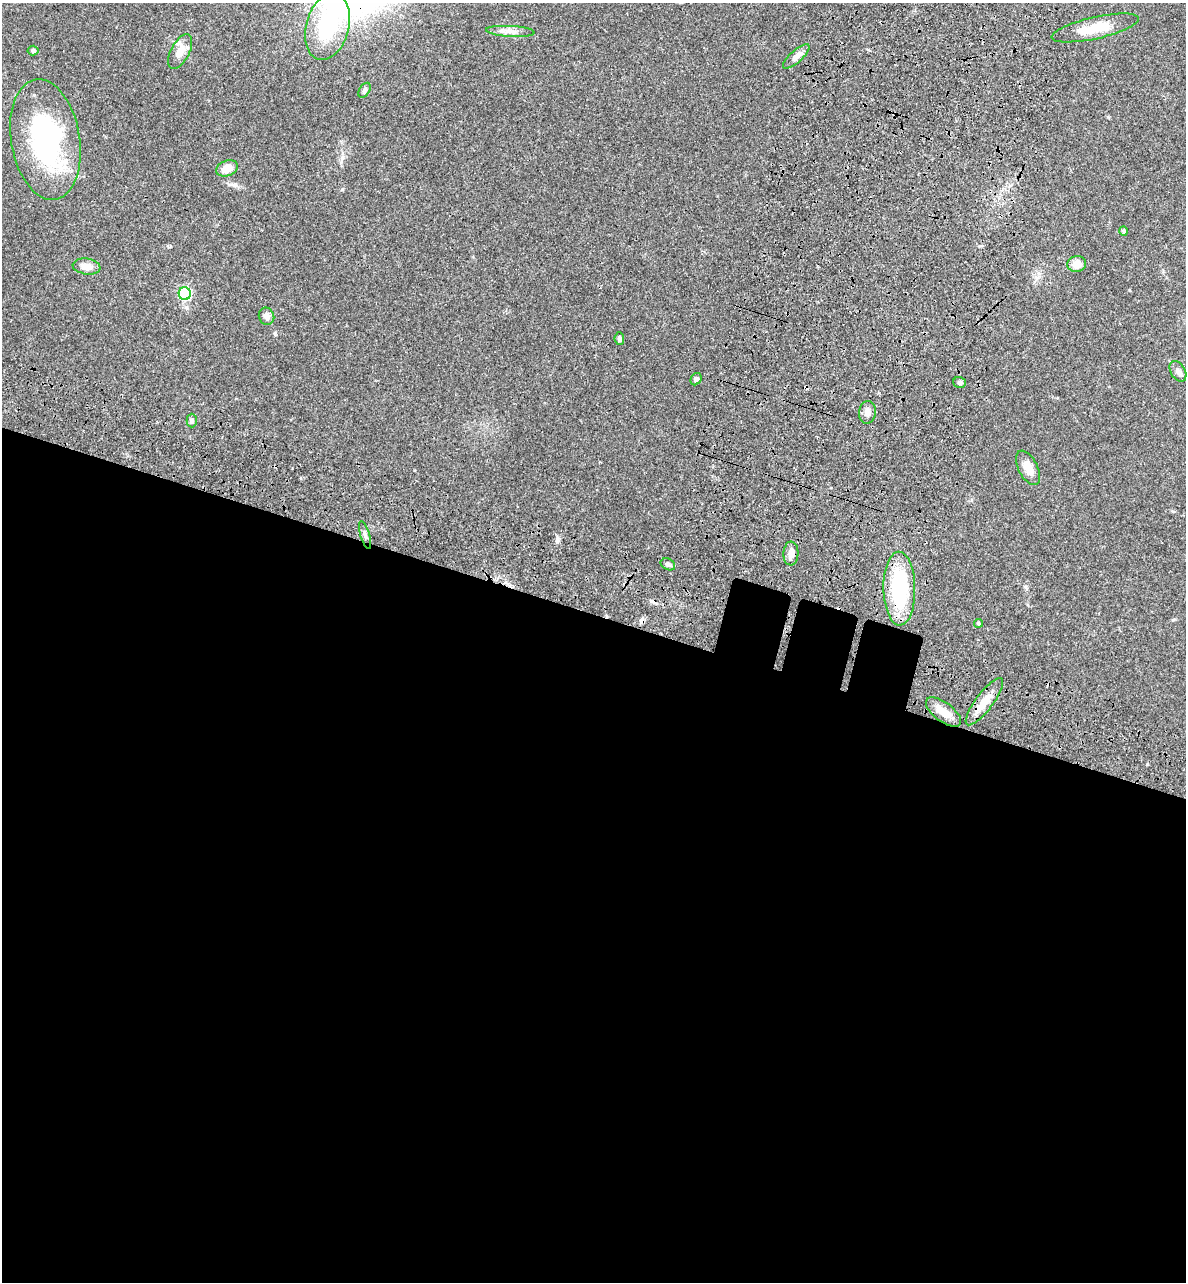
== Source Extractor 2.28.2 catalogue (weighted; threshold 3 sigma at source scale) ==
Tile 14 of 4 x 4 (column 2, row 4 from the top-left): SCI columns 1506-2689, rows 190-1469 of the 5496 x 5492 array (HDU 1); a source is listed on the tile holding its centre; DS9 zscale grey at full resolution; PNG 1188 x 1284 px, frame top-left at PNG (2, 3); each listed source drawn as its Kron ellipse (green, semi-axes under 4 px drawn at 4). Shown black and unused: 53% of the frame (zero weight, under 3 of 4 exposures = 13% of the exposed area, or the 3 px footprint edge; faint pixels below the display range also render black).
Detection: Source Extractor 2.28.2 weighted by HDU 2 'WHT'; one run over the whole footprint, this tile lists its part. Background 0.0647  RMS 0.0058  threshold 0.0259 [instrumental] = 3 sigma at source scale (4.5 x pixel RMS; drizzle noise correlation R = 1.50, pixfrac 1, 0.05/0.05 arcsec/px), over >= 5 px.
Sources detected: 30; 2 cosmic-ray / hot-pixel residue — neither listed nor drawn; the other 28 listed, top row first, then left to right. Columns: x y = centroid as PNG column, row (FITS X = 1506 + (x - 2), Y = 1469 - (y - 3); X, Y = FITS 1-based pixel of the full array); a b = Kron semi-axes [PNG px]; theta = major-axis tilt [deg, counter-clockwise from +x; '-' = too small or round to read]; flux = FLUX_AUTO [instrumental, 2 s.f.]
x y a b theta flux
327 27 34 21 74 39
1095 28 45 11 13 15
510 31 24 5 -3 3.9
33 51 5 5 - 1.4
180 51 19 9 62 6.6
796 56 17 6 41 3.1
365 90 8 5 58 1.3
45 139 61 34 -81 81
227 168 11 7 19 6.8
1124 231 5 4 - 1.3
1077 264 9 8 - 5.8
87 266 14 8 -9 5.2
185 294 6 6 - 62
267 316 8 7 - 2.9
619 339 6 5 - 1.6
1178 371 11 7 -60 2.3
696 379 6 5 - 1.4
960 382 6 5 - 1.1
867 412 11 8 82 3.2
192 420 7 5 -90 1.1
1028 468 18 9 -63 6.2
365 535 14 4 -74 1.9
791 554 12 7 87 3.8
668 564 7 5 -27 1.3
899 589 37 16 -89 47
979 623 5 3 - 0.92
984 702 29 8 53 9
943 712 21 9 -37 7.3
Overlapping masked pixels (flux is a lower limit): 1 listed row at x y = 899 589
Unlisted compact peaks at least as high as the median listed source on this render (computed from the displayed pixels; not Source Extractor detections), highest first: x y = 557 541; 275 334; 1147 764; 1108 117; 1129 290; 414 470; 1173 620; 1173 511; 1026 587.